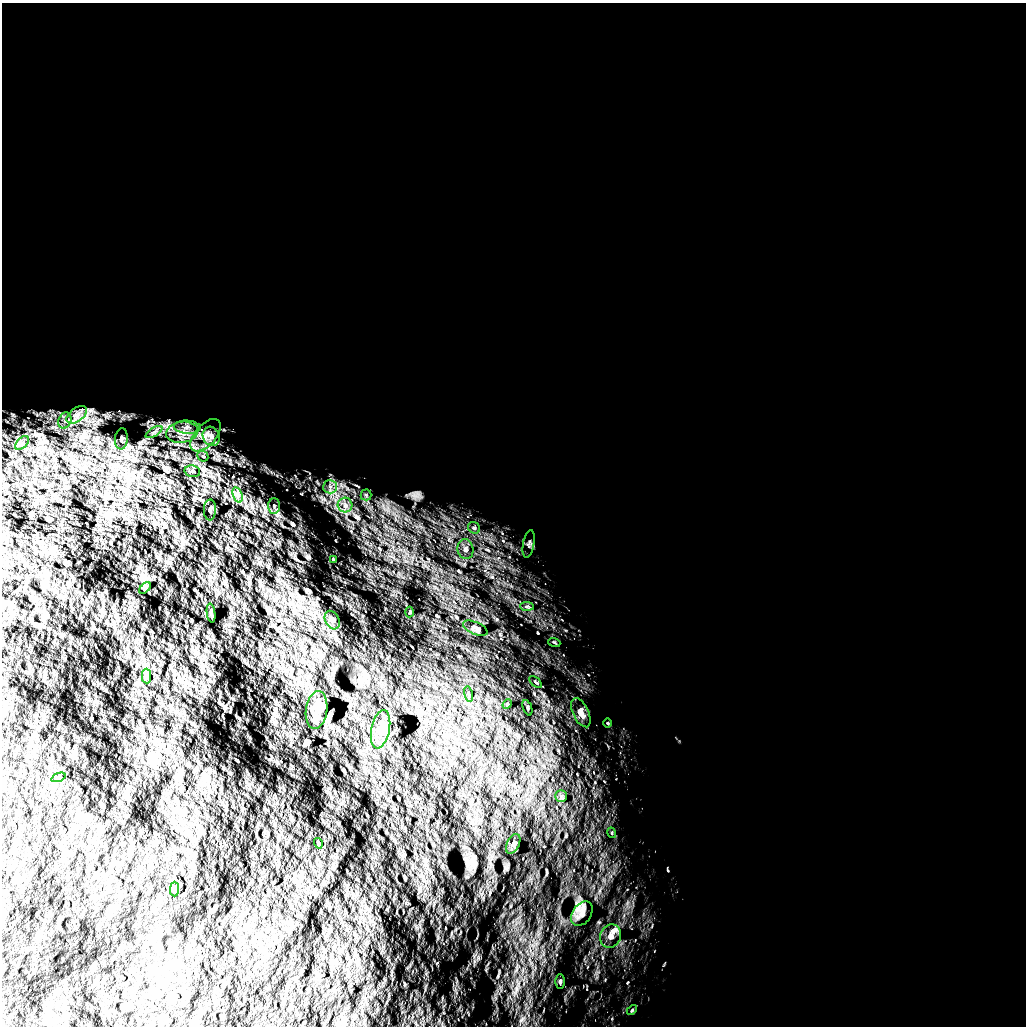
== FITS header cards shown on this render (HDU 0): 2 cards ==
NAXIS1  =                 1024 /
NAXIS2  =                 1024 /

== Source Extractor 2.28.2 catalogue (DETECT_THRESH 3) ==
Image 1024 x 1024 px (HDU 0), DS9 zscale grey, 1 PNG px = 1 image px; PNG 1028 x 1028 px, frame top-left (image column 1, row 1024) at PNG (2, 3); each listed source drawn as its Kron ellipse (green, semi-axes under 4 px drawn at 4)
Background 5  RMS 900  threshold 2700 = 3 sigma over >= 5 px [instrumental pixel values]
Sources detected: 47; all 47 listed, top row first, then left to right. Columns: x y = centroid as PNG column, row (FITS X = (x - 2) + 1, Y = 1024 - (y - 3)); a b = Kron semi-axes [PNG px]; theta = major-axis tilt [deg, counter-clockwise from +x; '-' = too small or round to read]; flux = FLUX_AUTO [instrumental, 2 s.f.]
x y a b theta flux
77 415 12 6 38 410000
65 421 8 6 70 220000
187 427 13 6 -3 360000
154 432 9 4 32 160000
182 432 16 10 8 760000
205 435 19 10 48 780000
211 436 10 8 -65 290000
121 439 10 6 84 180000
22 443 8 5 45 170000
203 456 6 5 - 100000
192 471 8 5 -14 160000
330 487 7 6 - 250000
238 495 8 4 -71 240000
366 495 5 5 - 110000
345 505 7 7 - 290000
274 506 7 6 - 180000
210 510 10 6 88 150000
474 528 6 5 - 130000
529 544 14 5 79 190000
465 549 10 8 -79 300000
333 559 3 2 - 47000
145 588 7 4 45 86000
527 606 7 4 -1 110000
410 612 5 3 - 55000
211 613 9 4 -84 110000
332 620 10 7 -62 200000
475 628 13 6 -24 180000
554 642 6 4 -19 72000
147 676 7 4 -89 130000
536 682 7 2 -40 61000
469 694 8 3 -78 71000
507 704 5 4 - 61000
527 708 8 2 -69 56000
317 710 19 10 82 520000
581 713 15 7 -64 300000
607 723 5 3 - 50000
381 729 19 9 78 460000
58 777 7 2 21 51000
561 796 6 6 - 130000
612 833 5 3 - 58000
318 843 5 3 - 53000
513 844 10 6 65 190000
174 889 7 4 89 120000
582 914 13 9 56 460000
610 936 12 10 65 440000
560 982 7 5 89 120000
632 1010 6 3 46 64000